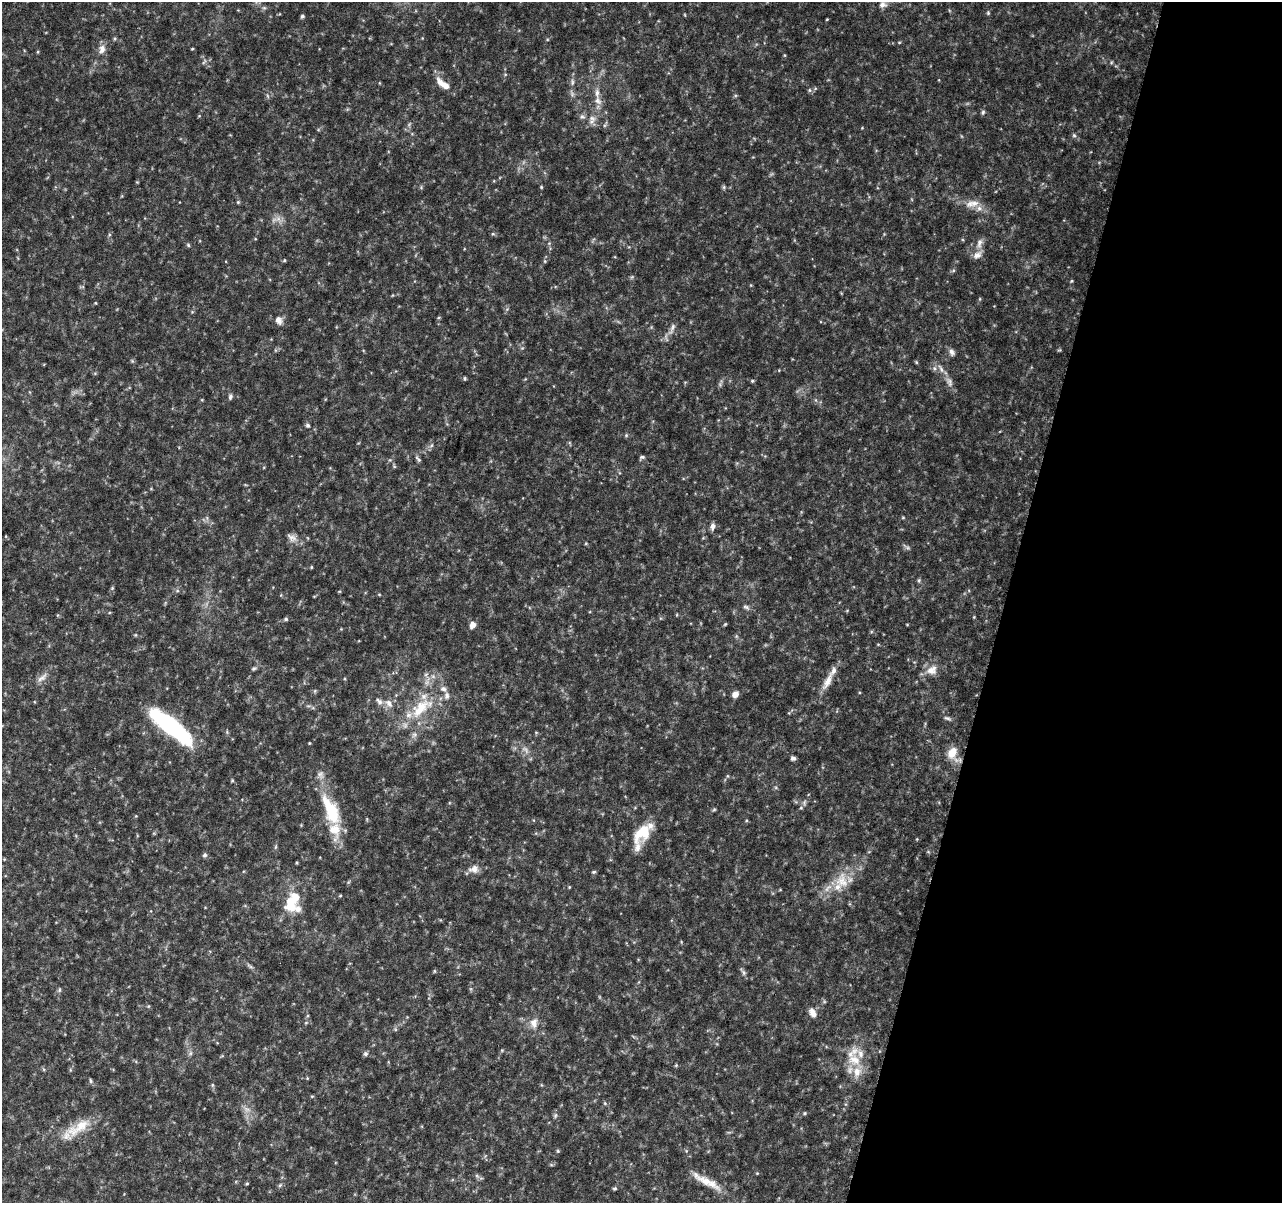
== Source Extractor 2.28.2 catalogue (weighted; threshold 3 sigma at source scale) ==
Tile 8 of 4 x 4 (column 4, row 2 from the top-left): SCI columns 3843-5122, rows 2631-3831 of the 5138 x 5324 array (HDU 1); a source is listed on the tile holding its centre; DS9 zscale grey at full resolution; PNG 1284 x 1205 px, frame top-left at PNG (2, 2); no overlay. Shown black and unused: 22% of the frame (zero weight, under 4 of 8 exposures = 1% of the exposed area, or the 3 px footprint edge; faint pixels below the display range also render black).
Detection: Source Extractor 2.28.2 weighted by HDU 2 'WHT'; one run over the whole footprint, this tile lists its part. Background 0.0619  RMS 0.0032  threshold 0.0132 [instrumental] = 3 sigma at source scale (4.09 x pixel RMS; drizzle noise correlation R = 1.36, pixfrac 0.8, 0.0396/0.0396 arcsec/px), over >= 5 px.
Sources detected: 136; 4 too faint to see at this stretch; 1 inside a brighter object's white glare — not listed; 13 inside a brighter listed object's ellipse — not listed separately; the other 118 listed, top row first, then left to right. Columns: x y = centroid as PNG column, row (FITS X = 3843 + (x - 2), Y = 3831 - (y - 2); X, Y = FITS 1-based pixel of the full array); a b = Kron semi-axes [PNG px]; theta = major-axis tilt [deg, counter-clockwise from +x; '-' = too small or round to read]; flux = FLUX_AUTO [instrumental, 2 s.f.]
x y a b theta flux
882 5 9 7 5 1.4
264 8 6 4 -18 0.47
988 13 6 4 -89 0.41
685 15 5 3 - 0.24
302 16 5 4 - 0.57
827 19 4 3 - 0.25
899 42 5 3 - 0.26
102 49 12 8 75 2
192 49 5 3 - 0.26
38 52 5 3 - 0.28
204 62 9 3 56 0.47
1111 63 5 3 - 0.32
440 82 16 8 -57 2.3
572 82 10 4 90 0.84
810 90 6 4 -89 0.46
598 101 13 8 -58 1.9
983 112 7 5 67 0.58
592 118 11 8 -36 1.9
1074 135 6 5 - 0.53
541 187 4 4 - 0.31
724 187 6 4 89 0.43
238 202 5 4 - 0.36
974 203 14 10 -7 2.9
278 219 7 7 - 1.3
493 234 5 5 - 0.4
109 235 6 4 73 0.4
979 243 15 7 73 1.7
188 245 5 4 - 0.39
977 255 13 9 38 1.9
284 260 5 4 - 0.35
545 261 6 4 -89 0.4
953 271 6 4 20 0.42
1072 281 5 3 - 0.3
95 303 5 3 - 0.24
279 320 11 9 -60 1.6
672 329 21 6 65 1.8
952 352 9 6 -49 1.1
916 362 5 4 - 0.31
934 368 7 6 - 0.73
941 369 14 5 -61 1.6
465 379 4 4 - 0.45
752 381 5 4 - 0.41
230 397 7 5 73 0.69
308 425 6 5 - 0.63
626 435 5 5 - 0.42
431 445 7 4 45 0.57
642 457 7 4 21 0.53
418 459 11 4 -45 0.65
903 517 4 4 - 0.29
712 526 9 6 79 1.1
292 537 15 8 -30 1.9
907 547 13 3 -31 0.56
311 567 5 3 - 0.28
919 580 6 4 78 0.43
112 588 5 5 - 0.35
177 591 6 4 18 0.44
379 594 5 3 - 0.27
746 607 10 5 -24 0.8
847 610 5 3 - 0.25
286 619 5 5 - 0.54
725 624 5 4 - 0.31
472 625 7 5 66 2.2
254 669 7 5 35 0.55
932 670 16 13 30 3.4
426 674 6 4 19 0.55
42 678 18 7 40 1.9
828 681 27 8 63 3.8
735 694 7 6 - 1.9
447 696 10 7 89 1.3
379 701 12 7 -44 1.4
389 703 13 7 -50 1.9
420 708 35 16 46 13
947 718 10 5 -16 0.73
170 726 49 13 -39 40
536 732 5 3 - 0.29
414 735 9 7 45 1.2
309 743 4 3 - 0.23
953 753 19 14 -74 4.5
793 758 6 5 - 0.77
804 802 8 6 71 0.89
714 809 6 4 2 0.36
331 810 43 17 -66 15
136 816 4 4 - 0.24
642 833 27 16 49 9.2
275 847 6 3 71 0.4
204 855 6 5 - 0.67
474 869 15 10 12 2.2
594 872 6 4 20 0.39
842 881 24 18 -86 7.2
340 896 5 3 - 0.3
290 903 27 16 86 8.5
250 966 10 4 -34 0.7
744 972 9 6 -67 0.74
59 990 7 5 78 0.51
148 1006 5 4 - 0.32
813 1013 13 7 -63 1.8
306 1022 6 4 20 0.35
534 1023 14 10 88 2.6
395 1029 6 4 -72 0.41
502 1050 5 4 - 0.32
190 1053 7 4 89 0.62
365 1054 6 5 - 0.68
854 1060 20 14 -25 6.2
676 1065 5 4 - 0.31
91 1081 6 4 -63 0.51
212 1085 6 4 -89 0.43
312 1096 5 3 - 0.27
247 1109 10 6 -27 1.4
805 1113 5 4 - 0.38
555 1115 7 5 70 0.6
78 1128 40 13 32 7.9
558 1151 6 4 -89 0.35
757 1173 5 4 - 0.29
477 1176 6 5 - 0.6
706 1181 44 9 -29 5.7
247 1183 5 3 - 0.29
280 1185 6 4 45 0.47
615 1188 6 4 6 0.4